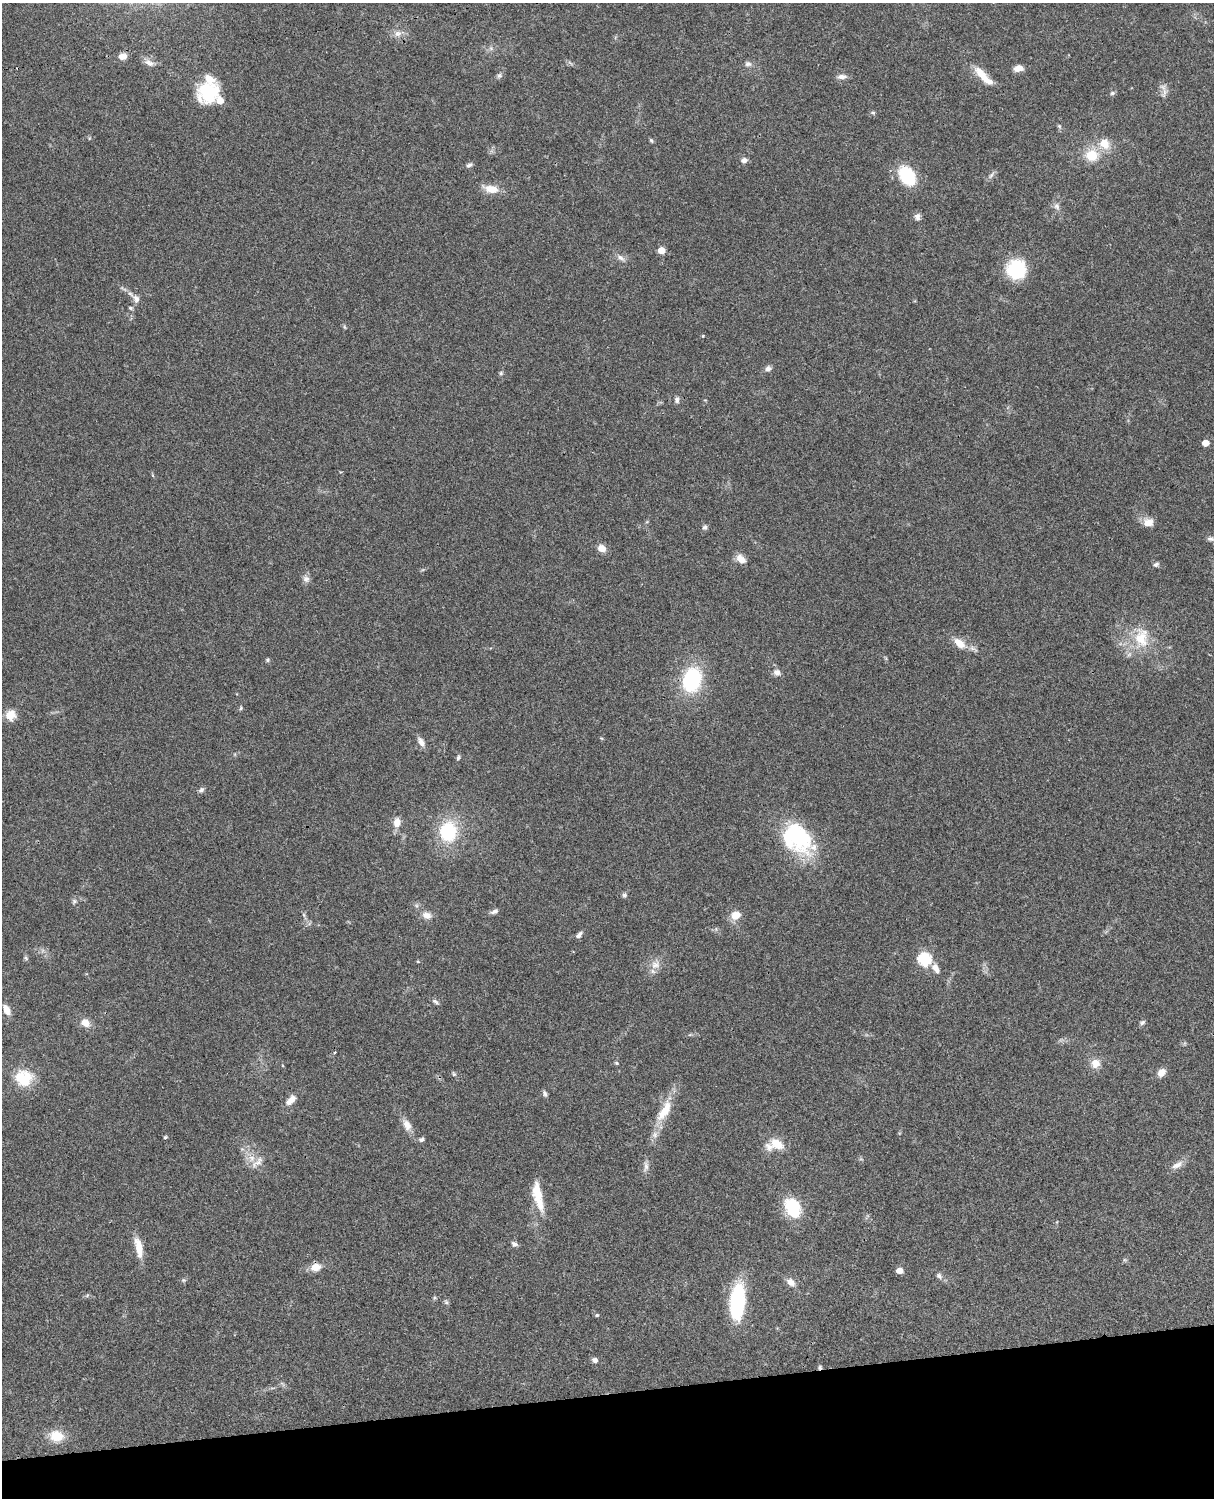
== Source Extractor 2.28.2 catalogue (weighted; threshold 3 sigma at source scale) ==
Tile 10 of 4 x 3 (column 2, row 3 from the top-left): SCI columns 1333-2544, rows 277-1772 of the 5087 x 4926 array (HDU 1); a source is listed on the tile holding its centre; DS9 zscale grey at full resolution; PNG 1216 x 1500 px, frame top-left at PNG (2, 3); no overlay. Shown black and unused: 7% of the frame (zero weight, under 3 of 4 exposures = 6% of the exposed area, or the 3 px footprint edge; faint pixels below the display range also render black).
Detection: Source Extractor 2.28.2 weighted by HDU 2 'WHT'; one run over the whole footprint, this tile lists its part. Background 0.076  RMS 0.0057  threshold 0.0257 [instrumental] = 3 sigma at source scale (4.5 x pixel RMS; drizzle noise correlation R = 1.50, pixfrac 1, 0.05/0.05 arcsec/px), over >= 5 px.
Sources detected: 114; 2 inside a brighter object's white glare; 1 cosmic-ray / hot-pixel residue — not listed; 7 inside a brighter listed object's ellipse — not listed separately; the other 104 listed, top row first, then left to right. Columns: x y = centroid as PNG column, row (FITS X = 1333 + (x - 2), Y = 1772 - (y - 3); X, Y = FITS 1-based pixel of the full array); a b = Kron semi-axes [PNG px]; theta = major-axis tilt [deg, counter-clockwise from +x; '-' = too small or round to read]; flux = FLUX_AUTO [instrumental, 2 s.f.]
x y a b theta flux
398 33 11 9 -1 3.6
491 48 6 6 - 1.5
123 56 8 7 - 4.3
149 63 16 8 -25 3.6
748 64 9 8 - 2.1
1018 68 9 6 9 4.4
981 74 24 9 -48 9
499 76 8 7 - 1.4
842 77 13 6 3 2.7
208 92 25 22 42 30
1112 93 6 5 - 1.1
1164 93 17 6 73 3
873 112 6 5 - 0.88
1059 126 6 4 -46 0.85
651 140 6 4 -71 0.88
1104 144 13 12 - 8.8
1092 155 16 14 -13 13
744 160 8 6 11 2.3
469 165 9 5 24 1.5
991 175 11 5 51 1.8
907 176 17 12 -55 33
491 189 18 9 -13 8.7
1057 206 11 8 -68 2.7
917 217 9 8 - 2.2
661 250 5 5 - 8.4
621 258 14 6 -35 2.7
1016 269 17 16 - 35
136 299 12 8 -58 3.2
131 308 6 4 -16 0.9
345 327 6 4 -70 0.68
703 336 4 4 - 0.5
768 368 8 7 - 2.1
501 373 5 5 - 0.96
677 400 9 6 -89 1.8
1205 443 5 5 - 6.8
1148 522 13 11 -4 5.5
705 527 7 6 - 1.4
1211 539 10 6 -10 1.6
602 548 7 6 - 7.1
741 559 13 8 -39 4.6
1156 564 8 6 17 1.5
306 579 10 9 - 2.4
1141 638 32 22 84 21
959 643 17 9 -39 7.5
268 660 6 5 - 0.84
777 672 9 8 - 2.9
692 680 26 19 75 45
241 708 6 4 70 0.84
10 715 11 10 - 7.4
601 738 5 4 - 0.56
421 742 14 7 -58 3.2
458 757 7 5 74 1.1
201 790 9 6 45 1.5
397 822 11 8 81 5.5
448 832 18 15 84 36
795 837 48 26 -34 52
624 895 6 6 - 1.3
74 901 7 5 75 1.3
494 911 10 5 21 1.9
304 915 7 4 -71 0.95
427 915 14 10 -21 4.3
735 915 12 10 17 6
579 935 10 5 53 1.8
26 958 6 5 - 0.96
924 959 6 6 - 69
418 961 5 4 - 0.56
655 965 15 12 40 5.7
936 968 13 7 -59 4.1
435 1002 11 5 -36 1.5
6 1010 12 7 -62 5.2
85 1023 10 8 -34 6.1
1142 1023 7 5 44 1.4
335 1052 4 3 - 0.45
616 1063 5 4 - 0.74
1095 1063 10 10 - 5.9
1161 1072 10 8 44 4.4
454 1074 7 5 -60 0.95
24 1080 23 17 58 17
545 1094 8 6 -57 1.5
291 1100 17 9 45 4.8
664 1111 36 13 60 15
407 1125 17 10 -66 5.1
165 1137 4 3 - 0.91
421 1139 7 6 - 1.5
777 1144 19 12 -26 8.9
252 1158 12 9 83 5
1177 1165 18 8 31 4.1
646 1166 16 6 86 2.8
537 1193 29 13 -75 12
793 1207 23 16 -62 24
514 1244 8 6 -21 1.6
139 1248 25 8 -77 9.2
316 1267 11 8 14 6.8
899 1270 5 4 - 6.1
939 1276 9 7 -42 1.8
184 1280 6 5 - 0.98
791 1282 11 8 -38 3.8
87 1295 6 6 - 0.95
434 1298 6 4 72 0.78
446 1302 6 6 - 1.1
737 1302 41 15 86 44
597 1315 5 5 - 0.8
595 1360 7 6 - 2
56 1436 17 13 -10 12